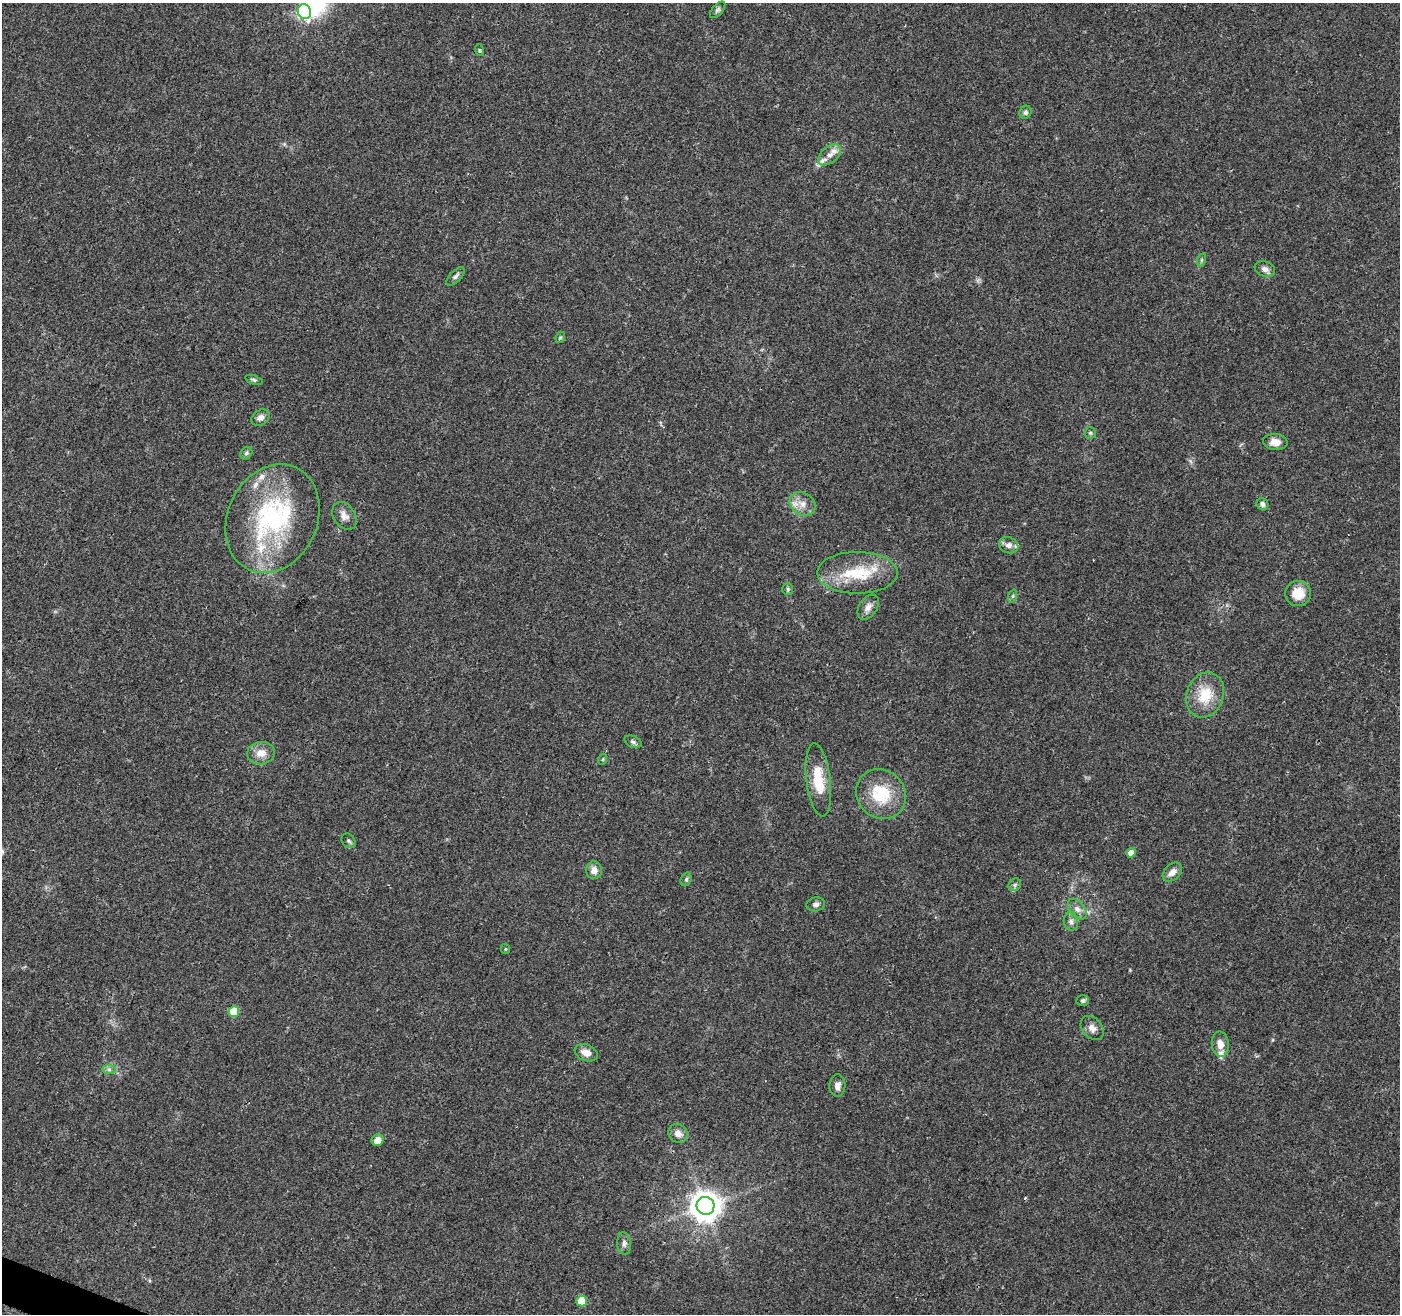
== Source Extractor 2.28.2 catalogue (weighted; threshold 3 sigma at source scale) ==
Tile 7 of 4 x 4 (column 3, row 2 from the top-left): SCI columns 2805-4202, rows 2836-4147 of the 5612 x 5735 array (HDU 1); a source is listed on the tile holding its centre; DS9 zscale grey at full resolution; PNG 1402 x 1316 px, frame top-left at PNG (2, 3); each listed source drawn as its Kron ellipse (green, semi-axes under 4 px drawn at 4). Shown black and unused: <1% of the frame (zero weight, under 3 of 4 exposures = <1% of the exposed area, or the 3 px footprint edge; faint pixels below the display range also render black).
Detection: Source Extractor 2.28.2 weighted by HDU 2 'WHT'; one run over the whole footprint, this tile lists its part. Background 0.0458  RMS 0.0038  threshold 0.017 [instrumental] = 3 sigma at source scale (4.5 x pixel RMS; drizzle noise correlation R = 1.50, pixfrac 1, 0.0396/0.0396 arcsec/px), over >= 5 px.
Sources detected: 62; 10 inside a brighter listed object's ellipse — not listed separately; the other 52 listed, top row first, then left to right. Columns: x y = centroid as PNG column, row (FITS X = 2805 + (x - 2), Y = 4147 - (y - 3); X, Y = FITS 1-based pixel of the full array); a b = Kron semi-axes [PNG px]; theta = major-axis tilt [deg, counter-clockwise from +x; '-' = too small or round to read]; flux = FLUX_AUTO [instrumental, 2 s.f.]
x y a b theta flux
718 10 10 5 48 0.93
304 12 7 6 - 74
479 50 6 4 -72 0.46
1025 112 7 6 - 0.94
830 155 13 8 41 3.1
1201 260 6 4 71 0.66
1265 269 10 7 -20 1.7
455 276 12 5 44 1.2
560 337 6 4 68 0.49
254 380 9 4 -19 0.76
260 418 10 7 34 1.9
1090 433 6 5 - 0.73
1275 442 12 8 -4 3.2
246 453 7 5 47 0.77
802 504 14 11 -30 3.9
1262 504 6 5 - 1.4
344 516 15 10 -56 3
272 519 56 45 65 58
1009 545 10 8 -25 1.9
857 573 40 21 0 18
788 589 6 5 - 0.69
1298 593 13 13 - 6.7
1013 596 7 4 71 0.59
868 607 14 9 57 2.5
1205 695 23 18 70 11
633 742 9 5 -24 0.96
261 753 14 11 7 4.1
603 759 5 3 - 0.4
818 780 37 12 -83 11
881 794 26 23 -45 16
349 841 8 6 -51 0.89
1131 853 5 5 - 2.9
594 870 9 8 - 2.7
1172 872 11 7 44 2.4
686 879 7 5 69 0.74
1015 885 7 5 45 0.89
816 904 9 7 11 1.4
1077 909 12 7 -51 2.1
1071 921 9 7 -85 1.6
505 949 5 4 - 0.48
1083 1000 6 5 - 0.94
234 1012 5 5 - 14
1092 1028 13 9 -50 2.4
1220 1044 12 8 -83 3
586 1053 12 8 -22 3
109 1069 7 4 0 0.88
837 1086 11 8 85 2
678 1133 10 9 - 2.5
377 1140 6 5 - 3.4
705 1206 9 9 - 590
624 1243 11 7 -83 1.5
581 1301 5 5 - 9.3
Isophote crosses this tile's border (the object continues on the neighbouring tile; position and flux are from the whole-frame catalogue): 1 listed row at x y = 304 12